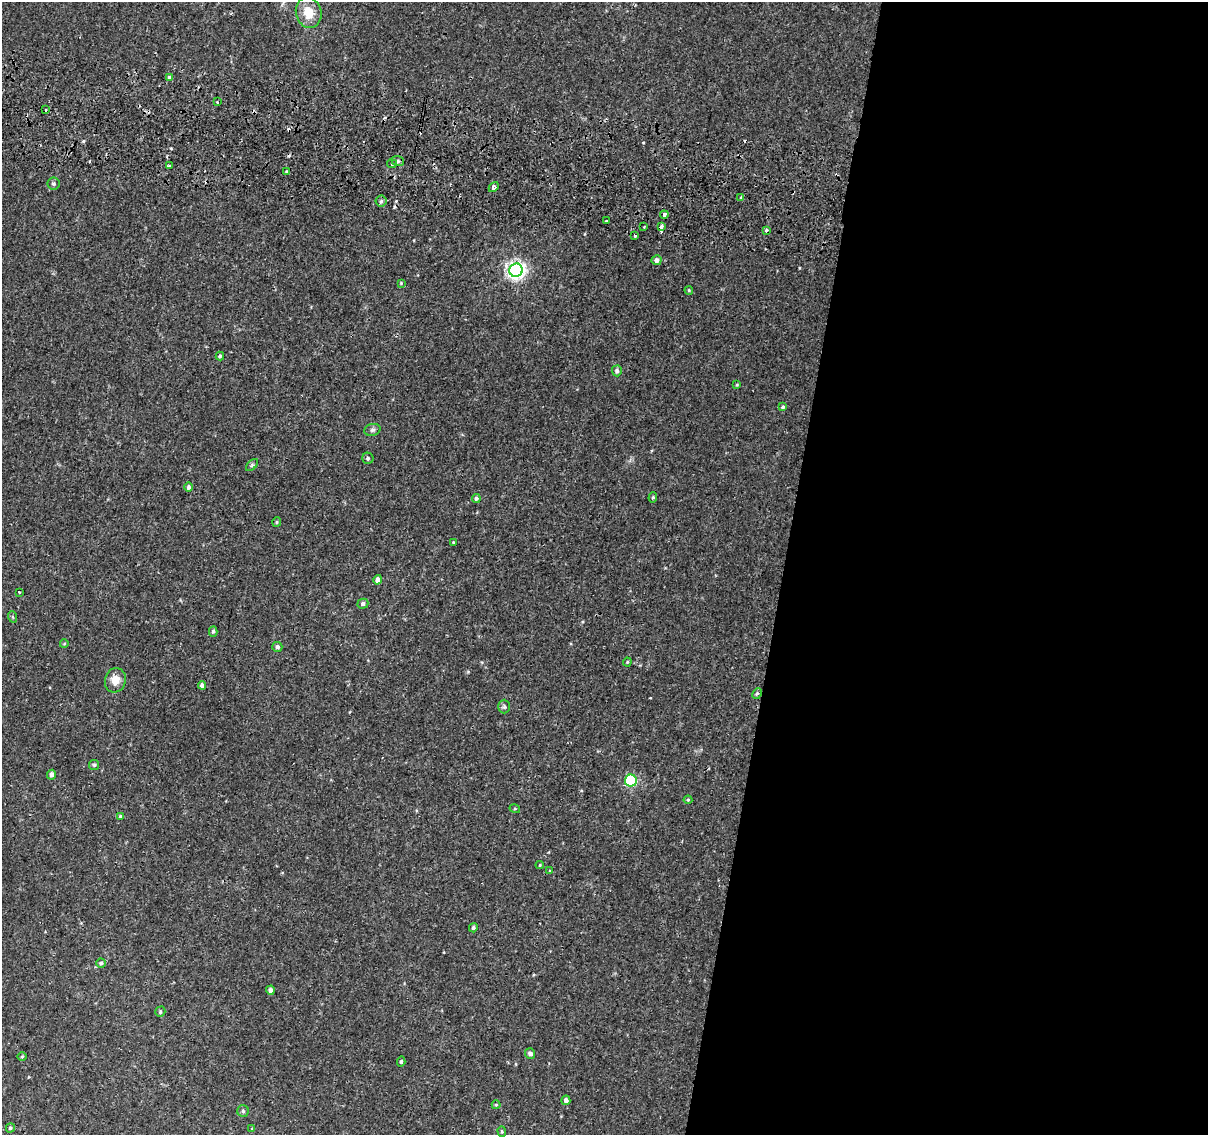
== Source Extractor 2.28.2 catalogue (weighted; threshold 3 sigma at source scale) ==
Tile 12 of 4 x 4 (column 4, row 3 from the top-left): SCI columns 3624-4829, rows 1396-2528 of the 4842 x 5116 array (HDU 1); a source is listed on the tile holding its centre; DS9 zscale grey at full resolution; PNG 1210 x 1137 px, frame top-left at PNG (2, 2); each listed source drawn as its Kron ellipse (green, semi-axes under 4 px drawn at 4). Shown black and unused: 35% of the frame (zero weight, under 2 of 3 exposures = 2% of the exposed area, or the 3 px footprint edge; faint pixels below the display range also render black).
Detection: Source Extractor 2.28.2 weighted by HDU 2 'WHT'; one run over the whole footprint, this tile lists its part. Background 0.00508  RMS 0.0022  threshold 0.0101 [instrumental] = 3 sigma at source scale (4.5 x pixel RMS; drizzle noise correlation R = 1.50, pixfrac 1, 0.0396/0.0396 arcsec/px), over >= 5 px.
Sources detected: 75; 8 cosmic-ray / hot-pixel residue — neither listed nor drawn; the other 67 listed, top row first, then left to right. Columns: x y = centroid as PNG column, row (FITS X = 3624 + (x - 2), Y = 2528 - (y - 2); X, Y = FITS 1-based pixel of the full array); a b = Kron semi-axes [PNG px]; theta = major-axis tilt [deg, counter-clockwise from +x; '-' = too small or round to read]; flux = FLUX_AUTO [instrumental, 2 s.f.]
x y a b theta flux
309 12 15 12 -75 4.2
169 77 4 3 - 0.41
217 102 2 2 - 0.22
45 110 3 3 - 0.55
398 161 6 5 - 0.53
392 164 5 4 - 0.34
169 166 3 3 - 1.5
286 172 4 2 - 0.25
53 184 6 6 - 0.44
494 187 6 4 49 1.3
741 198 3 3 - 0.71
381 201 5 5 - 0.45
664 215 4 3 - 1.5
607 221 3 2 - 0.46
644 227 2 2 - 0.2
661 227 4 3 - 0.9
766 231 4 3 - 0.57
635 235 3 2 - 0.55
656 260 5 5 - 1.1
516 270 7 6 - 94
401 283 4 4 - 0.19
689 290 4 4 - 0.21
220 356 4 4 - 0.31
617 371 5 5 - 0.67
737 385 4 3 - 0.19
783 407 4 4 - 0.35
372 430 8 6 15 0.56
368 458 6 5 - 0.42
252 465 7 4 45 0.37
189 487 5 4 - 0.52
476 498 4 4 - 0.41
653 498 5 4 - 0.34
277 522 5 4 - 0.26
453 542 3 3 - 0.18
378 580 5 4 - 1.1
19 592 3 2 - 0.18
363 604 5 5 - 0.7
13 617 6 3 -71 0.26
213 631 5 4 - 0.4
64 644 4 3 - 0.17
277 647 5 5 - 0.58
627 662 4 4 - 0.23
115 680 12 10 73 2.3
202 685 4 4 - 0.97
757 694 6 4 65 0.34
504 707 7 5 90 0.42
94 765 5 5 - 0.35
52 775 5 4 - 0.92
631 781 6 6 - 23
688 800 4 4 - 0.23
515 809 5 3 - 0.21
120 816 4 3 - 0.29
540 865 4 4 - 0.19
549 871 3 2 - 0.19
473 928 5 4 - 0.41
101 963 4 4 - 0.35
270 990 4 4 - 0.97
160 1012 5 4 - 0.44
530 1054 5 5 - 0.9
22 1057 5 3 - 0.21
401 1062 5 4 - 0.37
566 1100 5 4 - 0.7
496 1105 4 4 - 0.23
243 1111 6 5 - 0.41
10 1128 5 4 - 0.36
252 1128 4 3 - 0.26
502 1132 5 4 - 0.3
Overlapping masked pixels (flux is a lower limit): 3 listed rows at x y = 494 187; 664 215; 661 227